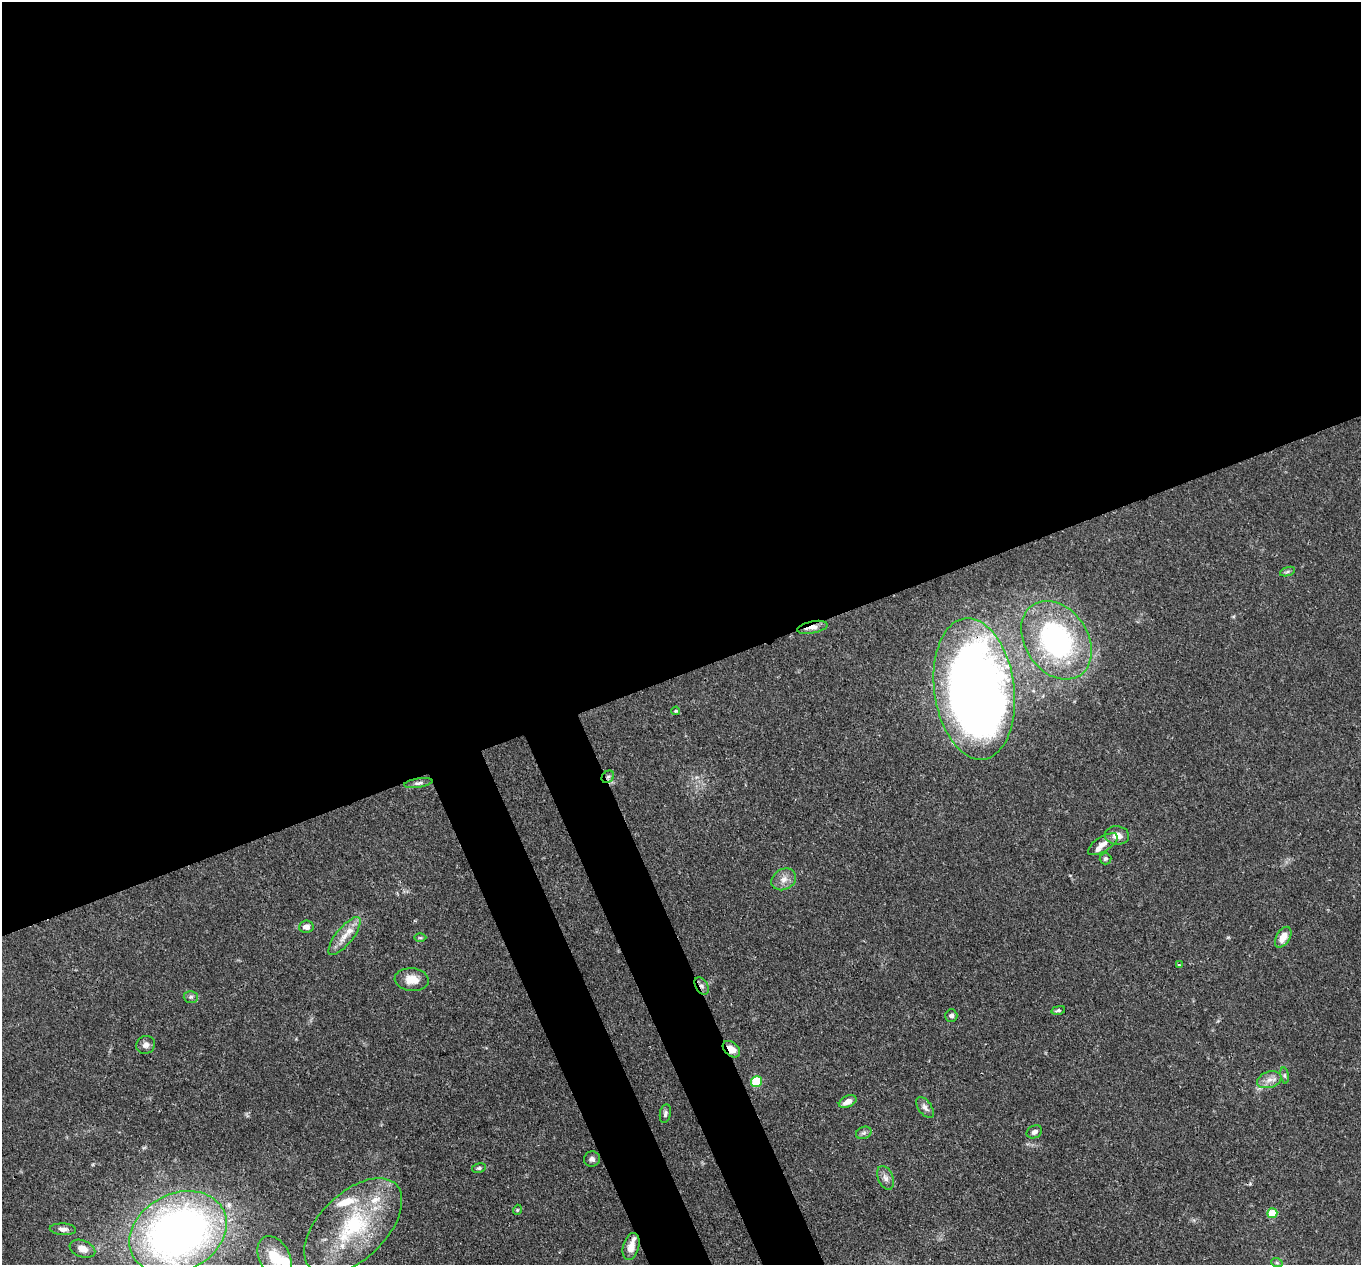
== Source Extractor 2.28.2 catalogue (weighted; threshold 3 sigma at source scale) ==
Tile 2 of 4 x 4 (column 2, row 1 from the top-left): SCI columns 1457-2815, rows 4126-5388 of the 5639 x 5584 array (HDU 1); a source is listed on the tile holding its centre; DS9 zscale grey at full resolution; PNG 1363 x 1267 px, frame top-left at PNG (2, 2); each listed source drawn as its Kron ellipse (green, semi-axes under 4 px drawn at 4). Shown black and unused: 57% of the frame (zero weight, under 3 of 4 exposures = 8% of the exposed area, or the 3 px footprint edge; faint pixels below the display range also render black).
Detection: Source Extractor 2.28.2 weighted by HDU 2 'WHT'; one run over the whole footprint, this tile lists its part. Background 0.0914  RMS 0.0038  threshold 0.0172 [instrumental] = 3 sigma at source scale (4.5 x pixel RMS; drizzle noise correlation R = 1.50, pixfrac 1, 0.05/0.05 arcsec/px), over >= 5 px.
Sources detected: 48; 1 inside a brighter object's white glare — neither listed nor drawn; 4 inside a brighter listed object's ellipse — not listed separately; the other 43 listed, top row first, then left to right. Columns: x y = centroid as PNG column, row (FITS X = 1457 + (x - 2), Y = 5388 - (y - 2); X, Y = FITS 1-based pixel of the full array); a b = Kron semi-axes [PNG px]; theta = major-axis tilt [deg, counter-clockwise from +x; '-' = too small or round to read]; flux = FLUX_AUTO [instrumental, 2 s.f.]
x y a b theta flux
1287 572 8 3 19 0.68
812 627 15 6 12 2.8
1056 640 42 31 -56 71
974 689 71 40 -82 460
676 711 4 3 - 0.51
608 777 7 5 44 0.88
418 783 14 4 9 1.1
1117 835 12 9 -6 3.4
1103 844 17 7 32 2.7
1106 859 6 5 - 0.86
784 879 13 10 29 3.1
306 927 7 6 - 2.1
344 936 23 8 51 5.2
1283 937 11 6 58 4.5
420 938 6 4 -1 0.49
1179 965 3 3 - 0.67
412 980 17 11 -5 5.6
702 986 9 6 -57 1.5
191 997 7 6 - 0.96
1058 1010 7 4 11 0.71
951 1016 6 6 - 1.2
146 1045 9 9 - 1.8
731 1049 10 6 -42 3.6
1285 1075 8 4 -82 0.77
1269 1080 12 8 18 2.8
756 1082 5 5 - 22
848 1102 9 5 26 2.7
925 1107 12 6 -55 1.8
665 1114 9 5 80 1
1034 1132 8 6 27 1.3
864 1133 8 6 20 1
592 1159 8 7 - 1.3
479 1168 7 5 10 0.79
885 1178 12 7 -68 1.9
517 1210 5 3 - 0.35
1272 1213 5 5 - 10
353 1226 60 33 44 44
63 1229 13 5 -3 1.7
178 1233 51 38 26 220
631 1247 14 8 74 3.9
82 1249 13 8 -20 3.5
275 1257 22 15 -61 11
1277 1263 6 4 -19 0.63
Overlapping masked pixels (flux is a lower limit): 5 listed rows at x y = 812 627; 974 689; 608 777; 702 986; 731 1049
Isophote crosses this tile's border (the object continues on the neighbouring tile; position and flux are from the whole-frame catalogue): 1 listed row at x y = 275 1257